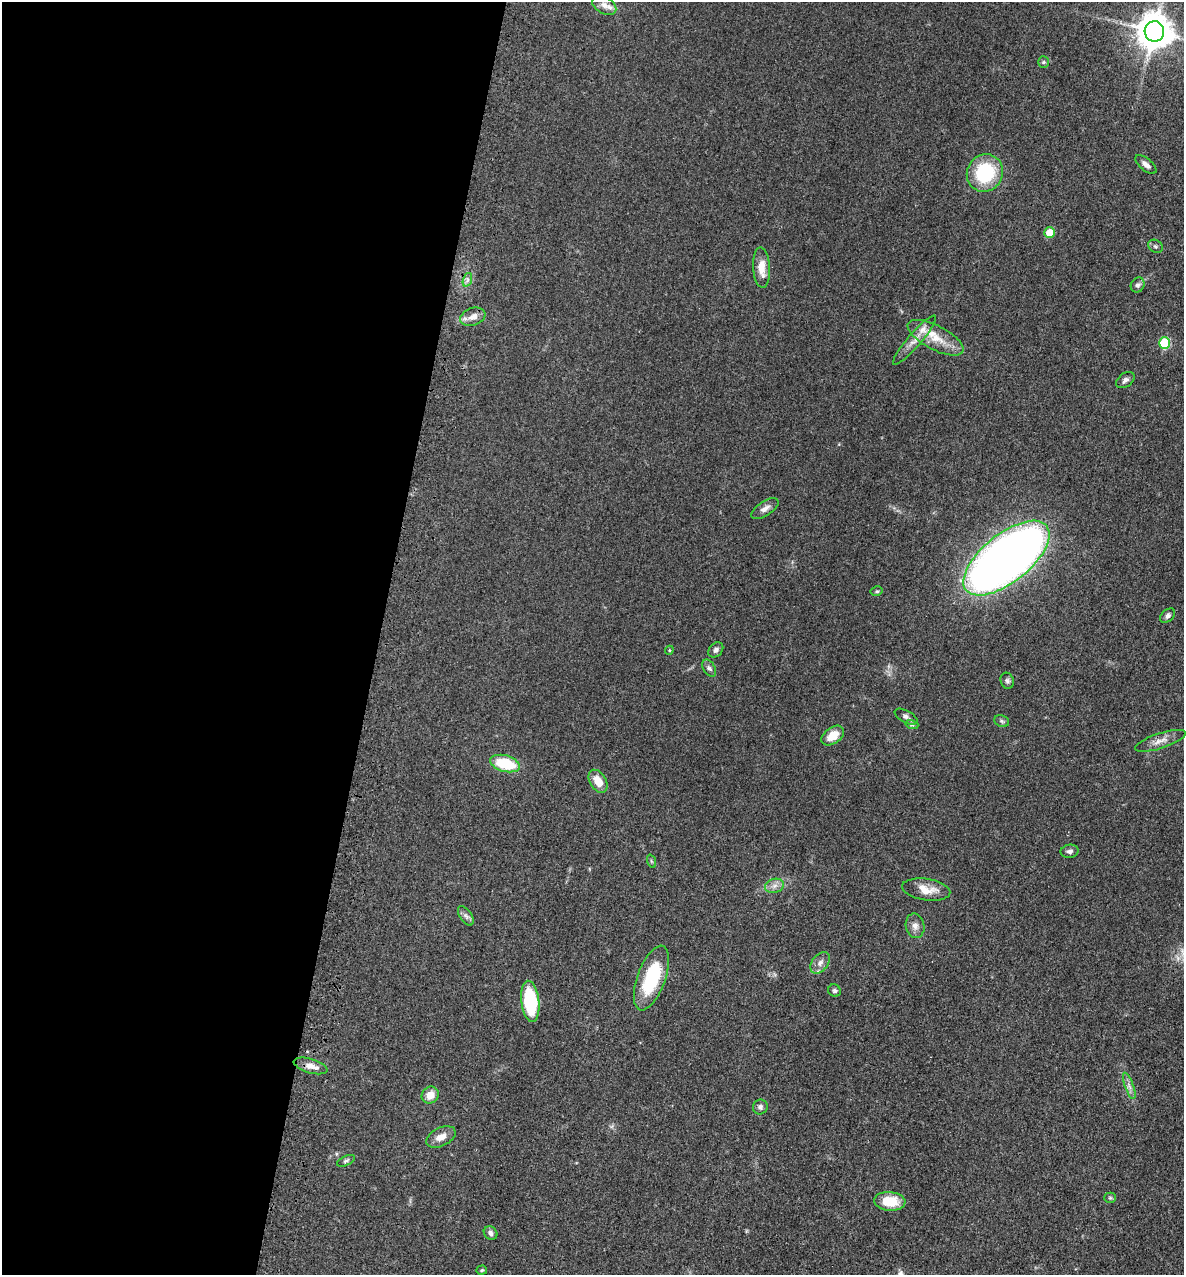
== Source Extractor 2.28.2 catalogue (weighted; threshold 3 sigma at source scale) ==
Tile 5 of 4 x 4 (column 1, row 2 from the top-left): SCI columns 320-1501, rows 2615-3887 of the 5248 x 5228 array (HDU 1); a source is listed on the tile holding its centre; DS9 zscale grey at full resolution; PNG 1186 x 1277 px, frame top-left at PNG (2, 2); each listed source drawn as its Kron ellipse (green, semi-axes under 4 px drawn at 4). Shown black and unused: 32% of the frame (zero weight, under 3 of 4 exposures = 6% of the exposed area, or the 3 px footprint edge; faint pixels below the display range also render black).
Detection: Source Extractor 2.28.2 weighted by HDU 2 'WHT'; one run over the whole footprint, this tile lists its part. Background 0.0402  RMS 0.0049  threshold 0.0219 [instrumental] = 3 sigma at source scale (4.5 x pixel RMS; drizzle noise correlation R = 1.50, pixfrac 1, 0.05/0.05 arcsec/px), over >= 5 px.
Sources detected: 52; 2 inside a brighter listed object's ellipse — not listed separately; the other 50 listed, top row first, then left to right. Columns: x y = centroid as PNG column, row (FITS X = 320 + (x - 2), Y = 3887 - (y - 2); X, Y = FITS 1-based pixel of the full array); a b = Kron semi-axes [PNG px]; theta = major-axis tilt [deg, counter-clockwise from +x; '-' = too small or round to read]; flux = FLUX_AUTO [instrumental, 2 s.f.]
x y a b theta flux
604 5 13 8 -30 2.8
1154 31 10 10 - 1200
1043 62 5 5 - 0.67
1146 164 13 6 -39 2.4
985 173 19 17 57 31
1049 233 5 5 - 8.9
1155 246 8 6 -32 1.1
762 268 20 8 -86 7
467 280 7 4 72 1.2
1138 285 8 6 54 1.4
473 317 13 8 20 4
936 338 31 12 -27 11
914 340 32 6 49 5.2
1165 343 5 5 - 35
1125 380 10 6 37 1.7
765 508 15 7 33 2.5
1006 558 52 24 39 470
877 591 6 4 12 0.74
1168 616 8 6 42 1.5
669 650 4 4 - 0.53
716 650 8 6 46 1.6
709 668 9 6 -59 1.4
1007 681 8 6 -71 1.2
906 717 12 6 -28 1.7
1002 721 8 5 -22 1.1
912 725 6 4 -17 0.69
833 736 12 8 35 6.8
1160 741 26 7 18 4.1
505 763 15 8 -15 21
598 781 12 8 -58 6.5
1070 851 9 6 11 1.6
651 861 7 4 -71 0.77
774 886 10 7 16 2.4
926 890 24 10 -9 7.6
466 916 11 6 -56 1.6
915 926 12 9 -79 2.9
820 963 12 8 51 2.7
651 978 34 14 70 30
834 991 6 6 - 1.1
530 1001 21 9 -83 32
311 1066 17 7 -16 4.4
1129 1086 14 3 -70 1.8
430 1095 9 8 - 5.1
760 1107 7 7 - 1.6
441 1137 16 9 26 4.7
346 1161 9 4 25 1
1110 1198 5 5 - 0.68
890 1201 16 9 -5 12
491 1233 7 6 - 1.6
482 1270 5 4 - 0.62